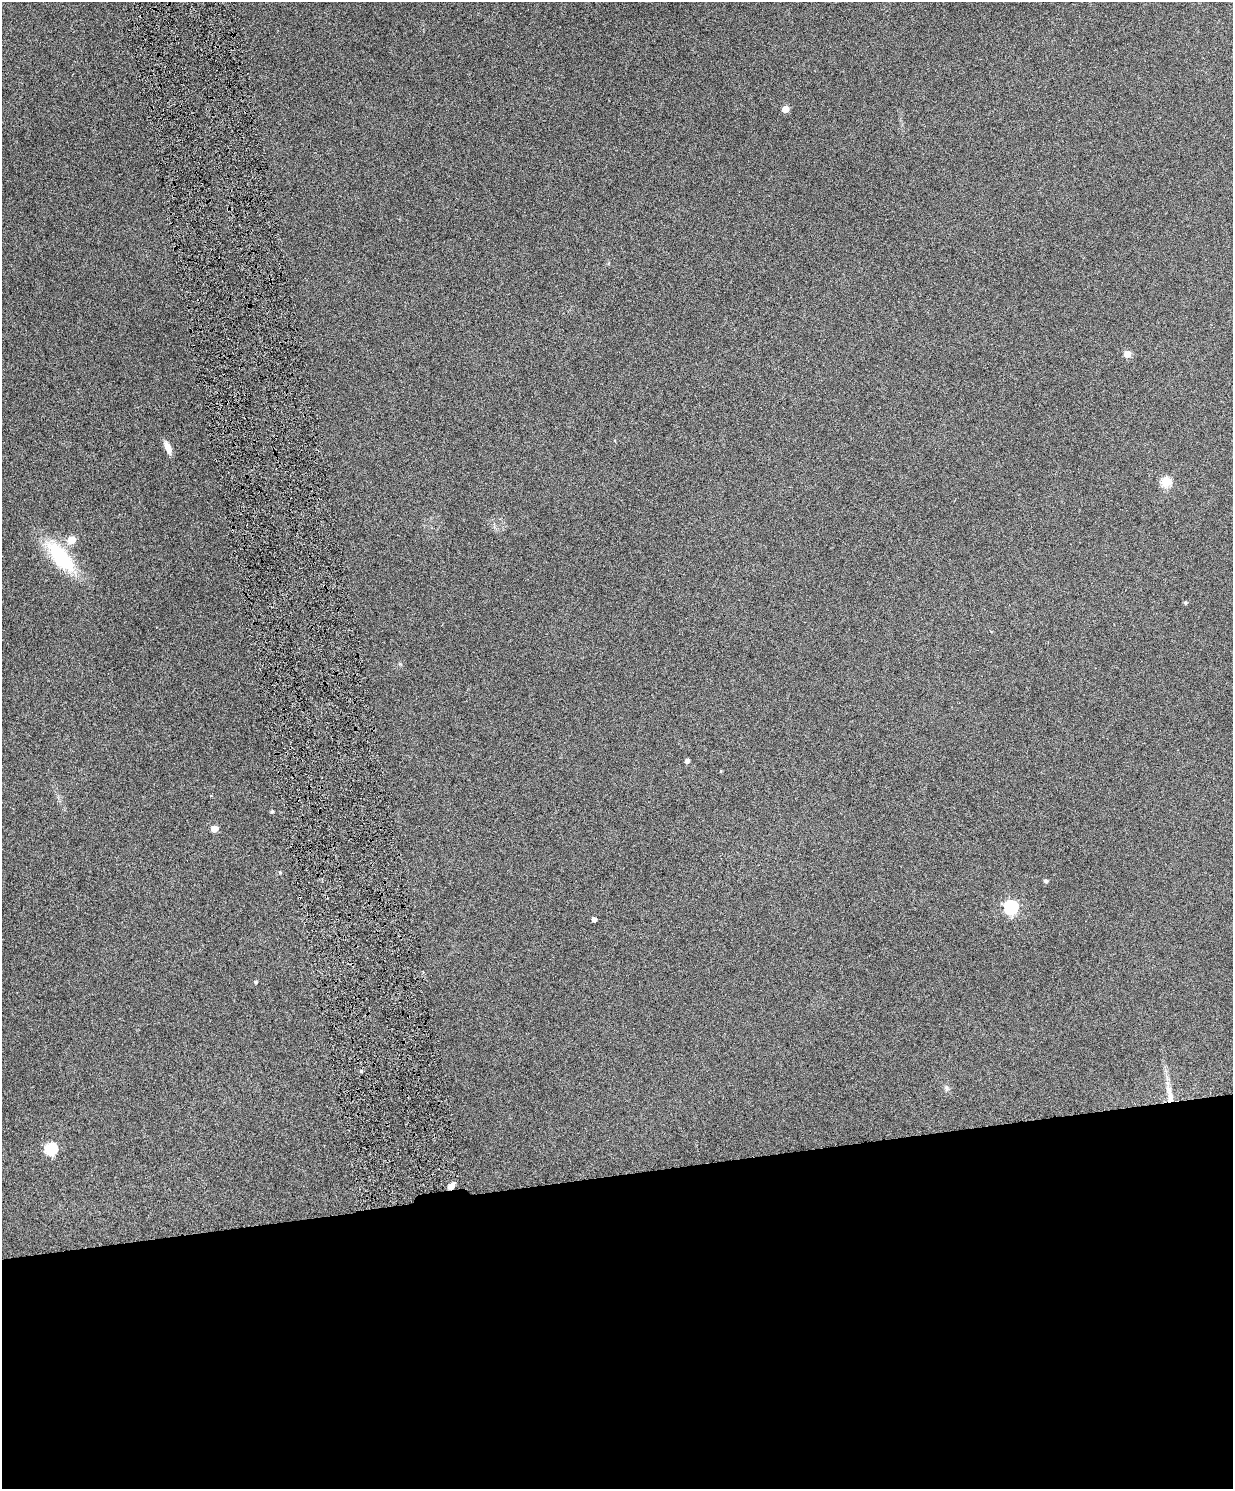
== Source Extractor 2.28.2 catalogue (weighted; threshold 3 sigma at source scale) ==
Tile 11 of 4 x 3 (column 3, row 3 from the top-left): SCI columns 2465-3695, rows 144-1630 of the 4928 x 4863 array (HDU 1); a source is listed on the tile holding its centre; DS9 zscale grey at full resolution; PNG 1235 x 1491 px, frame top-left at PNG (2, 2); no overlay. Shown black and unused: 21% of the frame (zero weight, under 4 of 8 exposures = <1% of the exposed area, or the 3 px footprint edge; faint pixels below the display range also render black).
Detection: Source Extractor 2.28.2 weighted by HDU 2 'WHT'; one run over the whole footprint, this tile lists its part. Background 0.0712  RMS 0.0043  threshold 0.0176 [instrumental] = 3 sigma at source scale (4.09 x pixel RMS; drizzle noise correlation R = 1.36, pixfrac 0.8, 0.05/0.05 arcsec/px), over >= 5 px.
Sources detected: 21; all 21 listed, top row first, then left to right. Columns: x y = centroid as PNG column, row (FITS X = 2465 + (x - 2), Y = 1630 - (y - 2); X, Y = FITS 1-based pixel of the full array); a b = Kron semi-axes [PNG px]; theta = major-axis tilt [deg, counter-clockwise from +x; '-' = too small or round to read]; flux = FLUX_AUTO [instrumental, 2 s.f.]
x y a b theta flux
785 109 5 4 - 7.2
1127 354 5 4 - 6.5
167 447 14 6 -65 3.4
1166 482 5 5 - 26
71 540 5 5 - 9.3
61 557 37 15 -50 29
1185 603 4 4 - 0.65
687 761 4 4 - 1.7
721 771 4 3 - 0.32
272 811 5 4 - 0.64
214 829 5 5 - 7.5
280 872 5 4 - 0.44
1046 881 4 4 - 1
1011 907 6 6 - 79
594 919 4 4 - 1.5
255 982 4 4 - 0.6
361 1071 4 4 - 0.52
947 1088 8 6 -43 0.97
1169 1093 36 7 -80 6
51 1149 6 5 - 39
451 1186 5 4 - 4.8
Overlapping masked pixels (flux is a lower limit): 2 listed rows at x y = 1169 1093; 451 1186